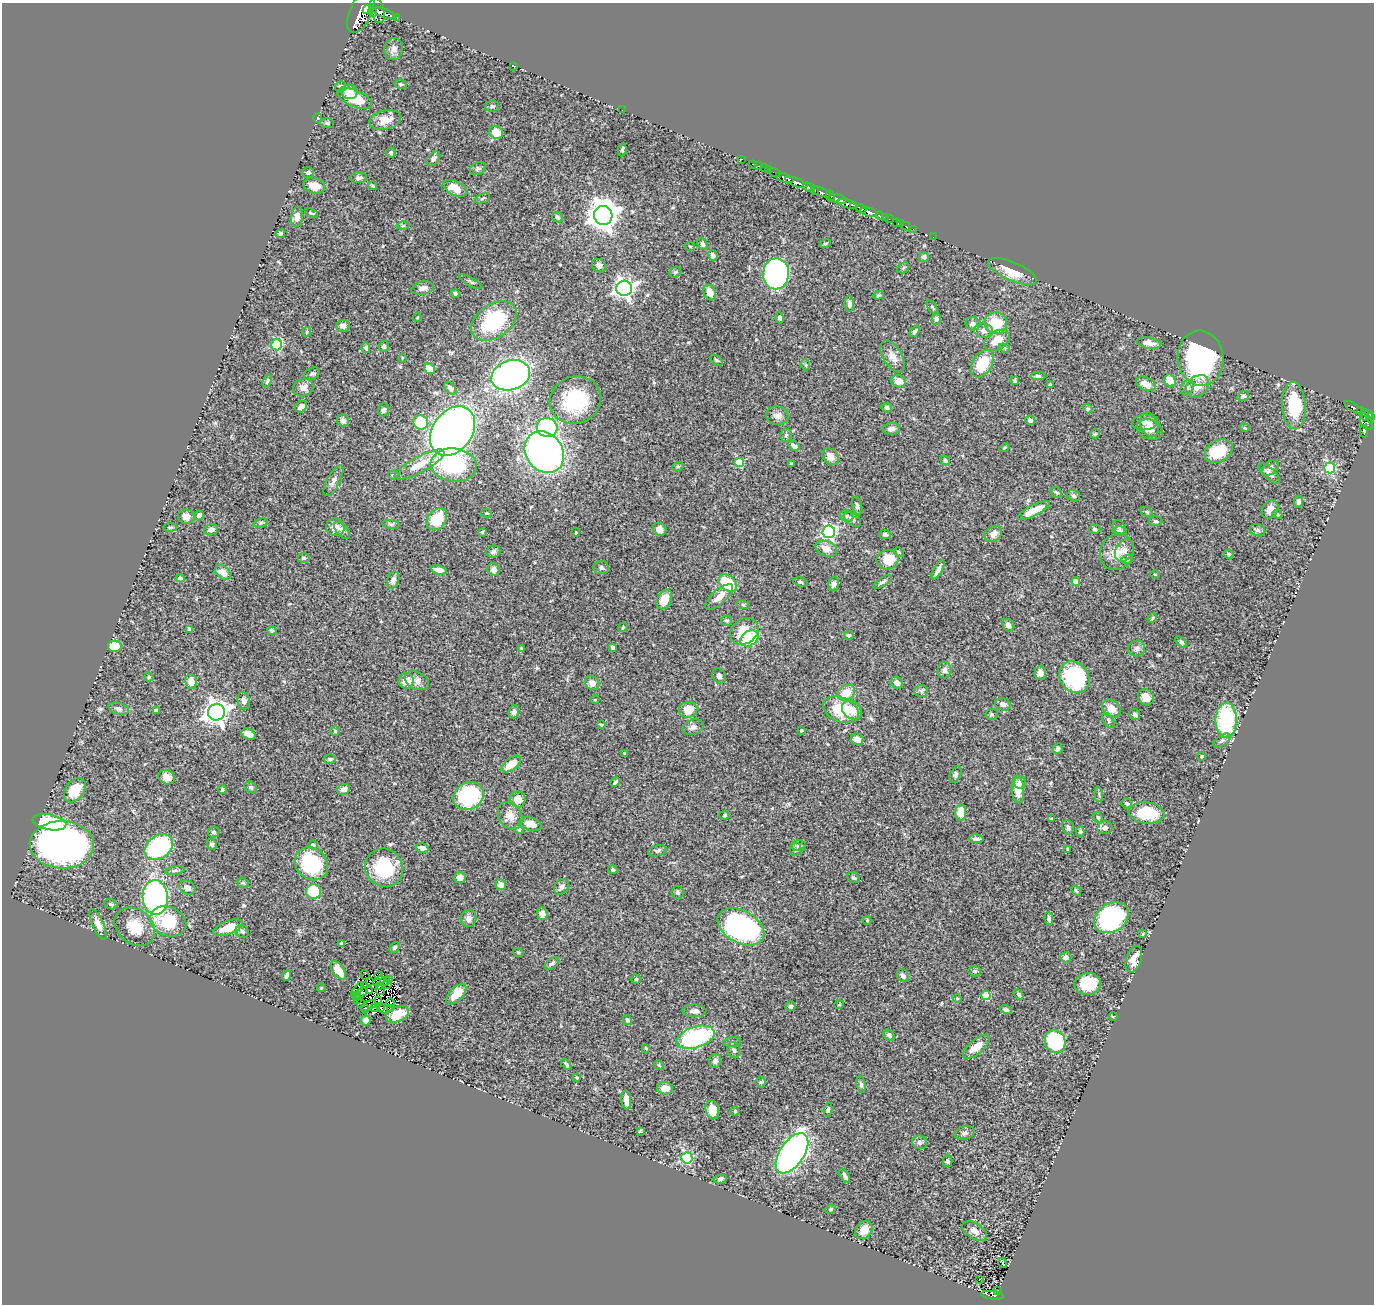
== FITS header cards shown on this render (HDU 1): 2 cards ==
NAXIS1  =                 1372
NAXIS2  =                 1302

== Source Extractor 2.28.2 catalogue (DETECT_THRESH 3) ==
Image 1372 x 1302 px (HDU 1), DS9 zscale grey, 1 PNG px = 1 image px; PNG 1376 x 1306 px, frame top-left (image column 1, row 1302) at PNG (2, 3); each listed source drawn as its Kron ellipse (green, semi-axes under 4 px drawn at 4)
Background 0.554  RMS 0.025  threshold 0.0751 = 3 sigma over >= 5 px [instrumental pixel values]
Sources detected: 421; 10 with non-positive FLUX_AUTO (blend fragments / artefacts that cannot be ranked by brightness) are neither listed nor drawn; the other 411 listed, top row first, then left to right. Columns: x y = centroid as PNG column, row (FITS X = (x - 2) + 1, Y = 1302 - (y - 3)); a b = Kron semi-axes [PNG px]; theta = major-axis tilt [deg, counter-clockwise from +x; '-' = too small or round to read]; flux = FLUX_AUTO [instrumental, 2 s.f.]
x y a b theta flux
367 10 4 3 - 440
377 11 13 7 -74 370
361 12 23 11 66 2600
373 12 5 3 - 70
384 13 12 4 -18 490
397 17 3 3 - 64
394 49 11 9 79 8.9
514 66 3 2 - 1.7
401 84 6 4 -18 2.3
341 86 5 5 - 3
350 92 8 7 - 15
355 98 18 8 -22 44
492 106 7 5 4 3.7
622 110 2 2 - 6.1
318 118 5 3 - 1.7
385 120 16 9 12 20
327 123 7 5 -3 2.8
496 132 7 6 - 28
622 150 6 4 83 3
391 152 5 4 - 3.5
433 159 8 5 51 5.3
741 159 3 2 - 27
752 164 2 2 - 7.3
758 166 3 2 - 21
764 168 2 2 - 7.9
478 169 8 6 27 4.1
769 170 3 2 - 4.2
308 172 6 5 - 3.7
774 172 6 2 -21 30
359 178 8 5 4 4.5
785 178 9 4 -19 780
796 182 12 3 -20 670
314 186 11 7 -16 20
372 186 4 3 - 2.2
809 187 6 3 -28 110
455 188 13 7 -26 25
815 190 4 3 - 78
821 192 10 3 -21 450
830 196 5 3 - 110
482 198 8 2 21 1.9
838 199 9 3 -15 330
847 204 10 4 -14 530
854 206 4 3 - 160
861 209 5 3 - 220
869 212 8 4 -15 620
311 213 7 3 -28 1.7
603 215 9 9 - 2300
879 216 4 3 - 170
297 217 10 6 85 10
558 217 5 5 - 3.7
885 218 2 2 - 13
889 219 2 2 - 0.47
896 223 3 3 - 15
900 224 3 2 - 14
403 226 6 4 1 2.1
906 226 4 3 - 32
913 229 2 2 - 3.7
280 234 5 4 - 3
933 237 2 2 - 7.5
703 244 6 5 - 4.3
825 244 6 3 19 1.8
690 246 5 3 - 1.4
713 255 5 4 - 7.2
924 257 5 5 - 3.7
599 266 7 6 - 7.4
903 268 6 5 - 2.7
1012 271 26 9 -23 32
675 272 6 5 - 2.8
776 274 15 13 89 360
471 282 13 4 -29 3.5
423 288 11 6 11 8.3
624 289 8 7 - 700
710 292 8 6 -70 15
455 293 4 4 - 3.2
878 295 5 4 - 2.1
849 304 8 4 -86 6.8
932 307 8 4 -54 2.4
417 318 4 3 - 1.3
780 318 5 4 - 3.9
936 319 6 4 77 3.2
494 321 25 16 33 120
996 323 11 11 - 47
973 324 7 6 - 6.9
343 326 7 6 - 6.9
915 331 6 3 51 4
984 331 9 7 -9 8.9
307 332 5 4 - 1.9
997 340 13 9 31 26
1149 343 12 5 -10 12
277 345 5 5 - 120
384 346 5 5 - 4.2
366 348 5 4 - 3.4
1004 348 6 4 -20 2.4
893 356 18 9 -58 14
402 358 4 3 - 1.5
1201 358 28 23 -83 260
716 360 7 3 -36 2.1
982 364 15 9 59 60
806 365 6 3 -70 2.4
429 369 6 5 - 37
312 374 8 5 26 3.5
511 375 20 14 18 550
1038 376 7 4 -2 3.9
267 381 7 3 66 2.5
899 381 7 6 - 18
1015 381 4 3 - 2.4
1170 381 6 5 - 37
1146 384 10 6 -24 15
1050 385 3 3 - 2.9
1198 386 13 9 42 19
303 387 10 8 27 10
450 388 7 5 -51 5.4
1187 388 8 6 60 4.7
1243 396 6 4 34 2.8
575 400 26 23 23 120
1294 406 24 12 -86 90
301 407 6 5 - 7.4
887 408 5 5 - 3.5
1354 408 10 3 -32 82
1088 409 5 4 - 2.9
384 410 6 5 - 4.3
1361 410 4 2 - 81
1369 414 4 3 - 160
777 415 11 9 -10 9.5
1365 415 6 3 -82 140
1370 418 5 3 - 140
1030 420 5 4 - 5.8
343 421 6 5 - 6.9
421 422 7 7 - 62
1144 422 12 8 3 7.7
1366 422 9 5 -61 110
1150 425 12 9 -70 12
547 427 10 9 - 180
1245 428 5 3 - 1.6
891 429 8 6 3 6
1150 429 13 10 -21 12
452 431 27 20 54 960
1364 431 6 4 -89 39
1095 434 5 4 - 1.9
786 435 6 5 - 3.5
794 446 6 4 -34 4.7
1004 448 5 3 - 1.8
1219 451 15 10 29 55
544 452 22 18 -54 660
830 456 9 7 -47 13
945 460 5 4 - 2.9
739 462 4 4 - 67
791 463 3 3 - 1.4
420 464 28 8 28 33
454 465 23 16 -5 140
678 466 6 4 18 1.9
1271 468 9 6 44 5.5
1330 468 5 5 - 180
1270 473 13 5 -43 7.7
393 475 6 4 5 2.7
333 481 17 6 62 7.9
1056 492 6 5 - 2.6
1074 496 6 5 - 4.2
1299 502 6 4 81 5
857 506 9 5 -78 3.9
1270 509 10 8 61 12
1034 510 18 5 27 27
1147 512 7 4 -34 2.1
487 513 5 4 - 1.7
1277 514 5 4 - 2.1
199 515 5 4 - 6.3
847 516 7 5 -22 4.2
186 517 8 7 - 11
437 519 12 9 53 52
852 519 10 6 -36 5.1
1156 521 7 5 -2 2.9
261 523 7 4 20 3.1
391 524 8 4 -8 3.1
170 527 6 3 4 2.6
335 527 9 8 - 15
1119 527 8 6 -61 4
211 529 7 5 15 7.7
660 529 7 6 - 12
1095 529 5 4 - 3.1
342 530 10 5 -49 5.6
1258 530 8 6 -21 4
1120 531 7 4 -1 3.6
482 532 3 3 - 1.6
576 532 4 3 - 1.4
829 532 6 6 - 300
885 534 6 4 -14 4
993 534 9 7 36 12
826 549 11 7 -22 14
1125 550 12 8 58 10
493 551 7 6 - 5.7
899 552 5 4 - 1.9
1117 552 18 16 62 29
1229 554 4 4 - 2.7
304 558 6 4 0 3
888 560 11 9 12 32
1127 560 6 3 19 2.2
601 568 7 6 - 4.2
439 570 8 4 -12 11
493 570 6 6 - 7.3
938 570 11 3 62 7.3
223 572 9 6 -41 16
1155 575 4 3 - 1.2
180 578 4 4 - 3.4
393 580 9 6 70 7.3
1076 581 4 4 - 13
800 582 7 4 -15 2.8
883 582 10 4 33 4.2
728 583 10 7 -41 65
834 584 7 5 71 5.9
719 597 17 7 41 15
664 599 10 7 62 25
743 605 6 4 -18 2.2
1152 618 5 4 - 1.9
726 621 5 5 - 3
1008 625 7 5 -49 7.6
623 627 5 3 - 1.6
189 629 4 4 - 5.7
272 630 5 4 - 3.3
744 631 15 12 40 39
849 635 5 4 - 3.6
749 638 10 7 34 63
1181 642 7 4 -45 3.4
114 646 7 6 - 30
613 647 4 3 - 4.3
521 648 3 3 - 1.1
1137 648 8 8 - 6.8
945 670 8 6 81 5.5
1040 673 7 6 - 8.7
719 676 8 6 -62 4.8
149 677 4 4 - 2.6
1074 677 17 14 -52 150
406 681 8 7 - 20
417 681 12 8 -25 9.3
191 682 7 6 - 15
592 683 7 6 - 11
897 683 6 5 - 6.8
921 691 7 6 - 3.9
846 693 9 7 33 30
1146 697 8 7 - 15
595 700 4 3 - 1.2
244 701 9 6 -77 7.9
1003 704 8 6 -18 6.6
119 709 10 5 -15 4.8
1111 709 10 8 -40 17
688 710 9 8 - 25
841 710 19 12 -24 60
852 710 11 8 -38 21
156 711 4 4 - 7.9
216 712 8 8 - 1300
514 712 7 5 71 5.5
992 714 6 5 - 2.9
1135 714 6 5 - 4
1226 720 17 10 89 160
1108 721 8 5 -57 3.4
601 725 3 3 - 1.8
693 727 11 7 19 7.7
335 731 5 5 - 2.2
801 731 4 4 - 1.8
248 734 7 5 -26 11
857 739 6 5 - 9.7
1222 741 10 5 33 4.2
1057 749 6 4 62 3.8
625 753 4 3 - 1.9
1202 756 3 2 - 1.7
330 759 6 5 - 2.9
511 764 11 6 38 25
955 774 9 5 66 3.5
167 777 8 7 - 11
615 782 5 3 - 3.2
1020 782 6 6 - 6.8
251 787 6 5 - 3.3
344 789 6 5 - 8.2
1018 789 14 6 -85 19
75 790 13 9 53 31
222 790 4 3 - 2.5
1099 794 8 3 -86 2.2
469 796 16 13 29 150
518 799 8 8 - 17
1127 803 5 5 - 2.5
961 813 8 5 86 27
1147 813 18 10 -6 61
725 815 5 4 - 2.4
510 816 15 11 -56 16
1098 817 6 4 -67 2.3
1051 819 3 2 - 1.8
49 822 17 7 -11 120
531 824 11 6 -19 13
1068 827 7 5 -72 4.3
1105 828 8 6 12 7
519 829 5 4 - 3.5
214 832 5 5 - 3.1
1080 832 5 4 - 2.6
976 839 7 4 -2 4.3
212 844 6 5 - 4.6
62 845 32 23 -1 720
313 845 4 4 - 2.4
799 845 7 5 0 3.4
159 847 15 11 36 220
422 848 6 5 - 7.1
1067 849 4 2 - 1.2
796 850 6 5 - 3.6
657 851 9 5 13 3.9
312 864 18 15 -44 120
384 868 20 18 -47 100
613 870 5 4 - 3.1
175 871 10 4 11 3.5
460 877 6 5 - 9.4
853 878 7 5 -36 3.2
243 883 6 5 - 2.3
501 885 5 5 - 12
187 887 8 6 -27 9.9
562 887 8 6 49 6.1
1076 890 5 3 - 2.1
314 892 7 7 - 62
678 893 6 6 - 3.7
155 897 17 12 -87 330
111 904 7 5 -23 2.6
542 913 6 5 - 11
469 918 9 8 - 6.9
1111 918 18 14 31 280
1049 919 6 4 -83 4.2
867 920 4 3 - 2
168 921 19 14 -23 78
98 924 16 5 -66 14
135 927 22 17 -39 38
741 927 25 16 -29 370
228 928 15 6 21 29
242 931 7 6 - 3.5
1143 934 3 3 - 1.5
341 943 3 2 - 1.6
395 947 6 4 47 3.2
518 952 5 3 - 1.4
1066 957 5 5 - 6.9
1134 959 14 7 73 19
552 963 8 4 38 3.9
338 970 10 5 -55 32
975 971 6 5 - 2.7
287 975 5 3 - 4.2
365 975 5 2 - 4.1
379 976 4 3 - 2
903 976 7 6 - 5.4
389 979 3 2 - 5.8
636 979 4 4 - 2.1
370 981 4 2 - 1.8
379 981 6 2 28 2.3
385 981 5 2 - 2.1
387 984 5 2 - 8.1
1087 984 13 11 6 62
364 985 3 2 - 1
380 986 4 3 - 3.6
321 988 4 2 - 1.4
357 990 9 3 53 0.034
380 990 5 2 - 3.2
369 991 4 2 - 4.5
361 993 7 2 41 0.95
456 994 12 6 47 27
1019 994 6 3 -51 2.8
986 995 4 4 - 50
357 996 2 2 - 0.34
957 998 4 4 - 1.6
357 999 4 2 - 2.6
378 1001 3 2 - 2.7
361 1003 4 2 - 0.47
391 1003 4 3 - 2.2
368 1005 8 2 25 4
839 1005 5 3 - 1.4
791 1006 5 5 - 4.2
374 1007 3 2 - 1.1
365 1008 4 2 - 1.3
381 1008 3 3 - 1.2
391 1008 4 2 - 0.18
383 1009 4 2 - 6.2
1006 1010 6 4 -17 3.3
694 1011 12 6 0 7.9
397 1014 12 7 25 28
1113 1017 4 2 - 1.9
366 1020 5 4 - 8.8
627 1020 5 4 - 3.5
889 1035 6 5 - 4.7
696 1037 19 10 18 180
1055 1041 12 10 -67 120
732 1042 8 5 5 4.1
976 1047 16 7 40 19
646 1048 4 3 - 1.5
734 1050 8 6 -69 4.3
715 1061 7 6 - 6
566 1064 6 3 -51 2.9
659 1065 5 4 - 1.8
577 1078 3 3 - 1.7
761 1082 5 5 - 2.1
861 1085 8 4 -81 4.7
665 1088 8 6 -3 15
626 1100 9 5 -83 12
828 1109 7 3 80 3.3
712 1110 9 6 -76 19
735 1111 4 4 - 2
640 1131 4 3 - 1.7
965 1133 10 6 16 4.9
920 1142 7 7 - 5.9
792 1153 23 12 56 660
687 1158 6 5 - 170
947 1161 6 5 - 3.2
845 1176 8 4 -61 4.4
720 1179 7 4 9 3.2
831 1209 5 4 - 2.1
864 1230 10 7 52 19
975 1231 13 7 -33 9.4
1003 1263 5 3 - 1.5
979 1279 2 2 - 2.7
997 1291 2 2 - 3.3
992 1295 11 4 -7 84
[10 non-positive-flux detections neither listed nor drawn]